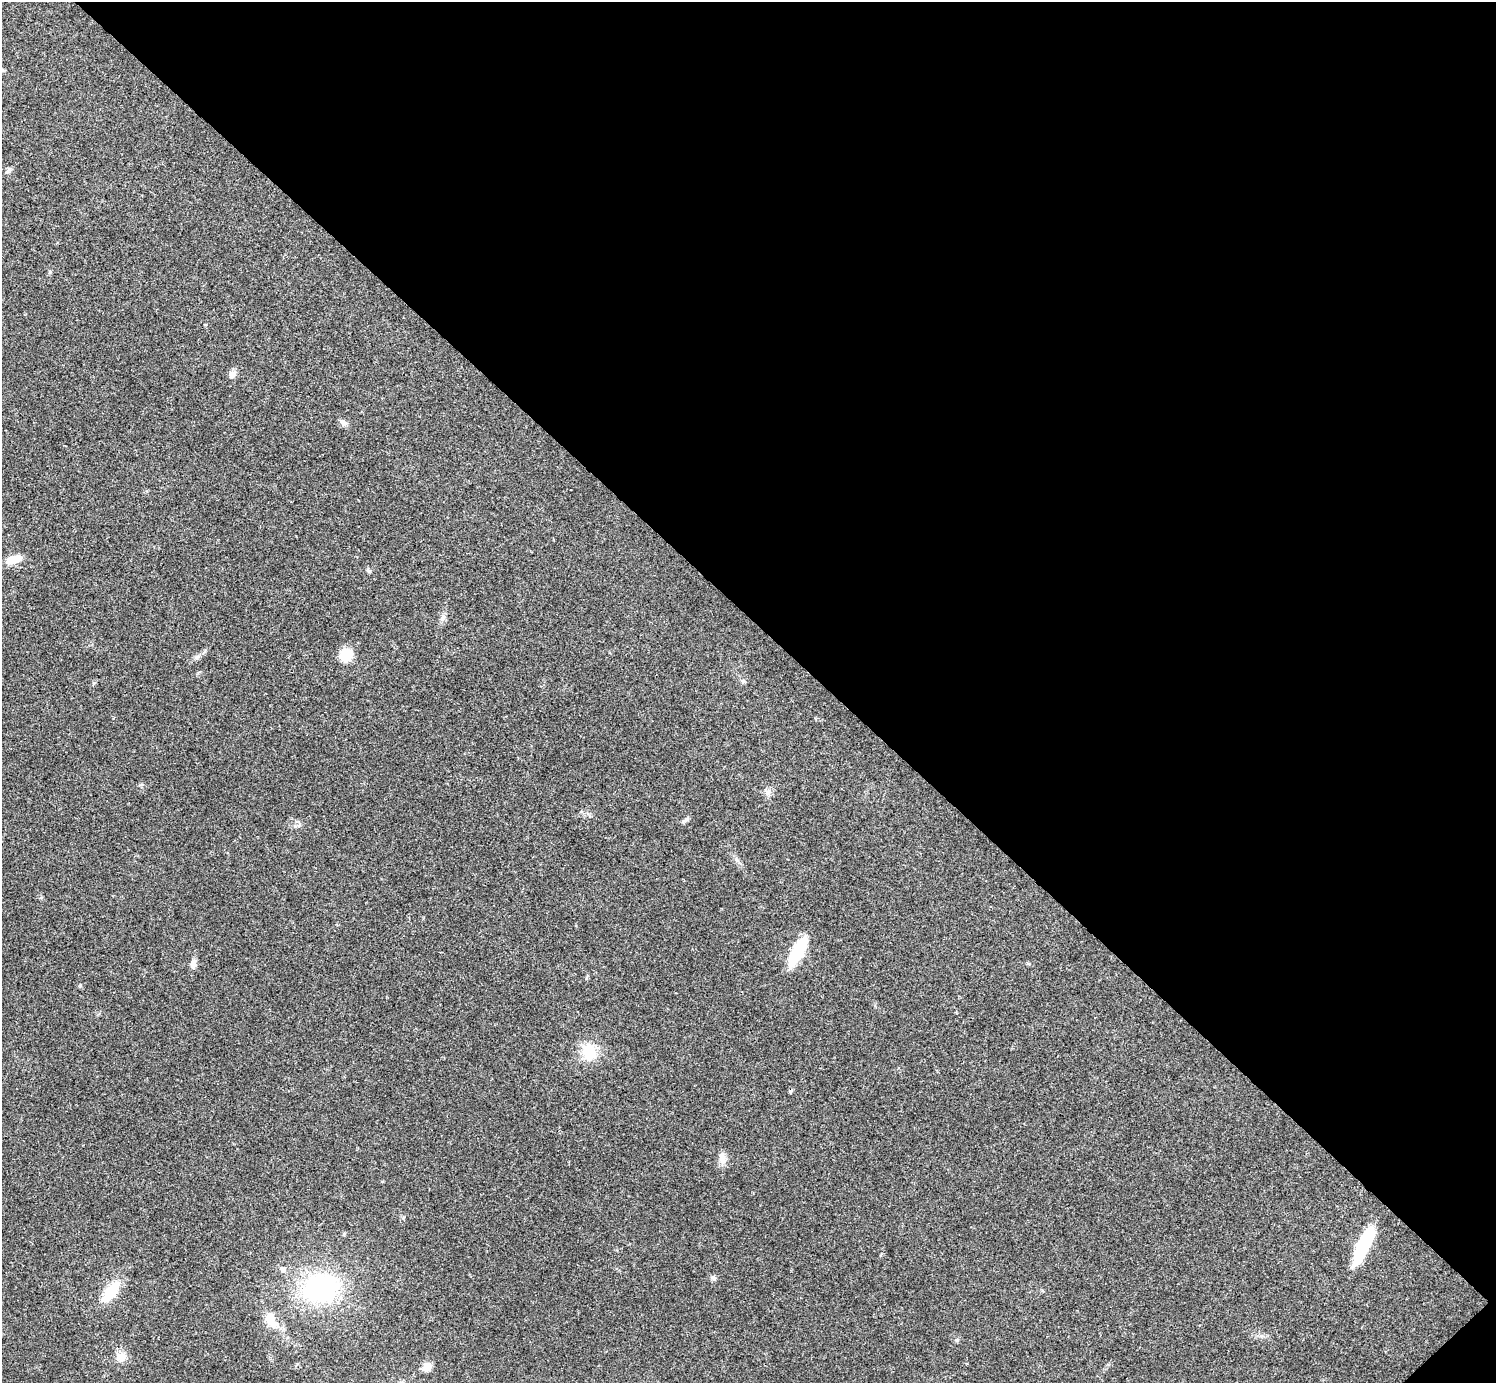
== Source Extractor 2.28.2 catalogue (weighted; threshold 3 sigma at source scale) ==
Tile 8 of 4 x 4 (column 4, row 2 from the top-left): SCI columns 4485-5978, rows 2922-4302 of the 5985 x 5985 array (HDU 1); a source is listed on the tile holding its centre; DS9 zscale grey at full resolution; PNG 1498 x 1385 px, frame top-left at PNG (2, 2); no overlay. Shown black and unused: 45% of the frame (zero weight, under 3 of 4 exposures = <1% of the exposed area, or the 3 px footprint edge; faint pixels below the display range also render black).
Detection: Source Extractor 2.28.2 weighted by HDU 2 'WHT'; one run over the whole footprint, this tile lists its part. Background 0.0196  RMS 0.004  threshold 0.0179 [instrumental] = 3 sigma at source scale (4.5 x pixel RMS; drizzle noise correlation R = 1.50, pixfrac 1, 0.05/0.05 arcsec/px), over >= 5 px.
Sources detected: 25; all 25 listed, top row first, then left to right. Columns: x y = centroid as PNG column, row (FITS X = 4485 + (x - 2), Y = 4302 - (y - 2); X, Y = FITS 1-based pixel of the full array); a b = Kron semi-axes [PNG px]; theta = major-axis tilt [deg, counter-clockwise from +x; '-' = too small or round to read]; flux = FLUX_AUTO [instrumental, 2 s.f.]
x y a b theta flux
2 70 6 4 1 0.69
9 170 10 5 42 1.1
232 374 9 7 43 2.1
343 422 11 6 -32 1.4
13 559 17 9 17 5.4
368 570 7 4 -31 0.64
443 617 9 6 60 1.4
346 655 12 11 - 8.7
743 681 6 5 - 0.64
768 792 7 5 -88 1.1
686 819 9 3 45 0.79
798 951 33 11 61 17
193 964 11 7 83 1.9
589 1052 17 13 -66 12
722 1159 14 7 -69 2.3
344 1234 5 4 - 0.54
1363 1247 40 11 64 21
283 1269 7 6 - 1.7
713 1278 7 5 -66 0.9
320 1288 35 26 8 58
111 1292 24 11 52 13
270 1319 13 10 -72 6.8
957 1340 6 4 45 0.58
121 1357 11 11 - 3.7
427 1367 9 8 - 3.5
Isophote crosses this tile's border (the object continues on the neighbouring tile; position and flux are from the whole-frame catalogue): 1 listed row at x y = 2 70
Unlisted compact peaks at least as high as the median listed source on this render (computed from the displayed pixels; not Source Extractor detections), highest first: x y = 80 985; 50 272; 196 657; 403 1218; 295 826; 736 859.